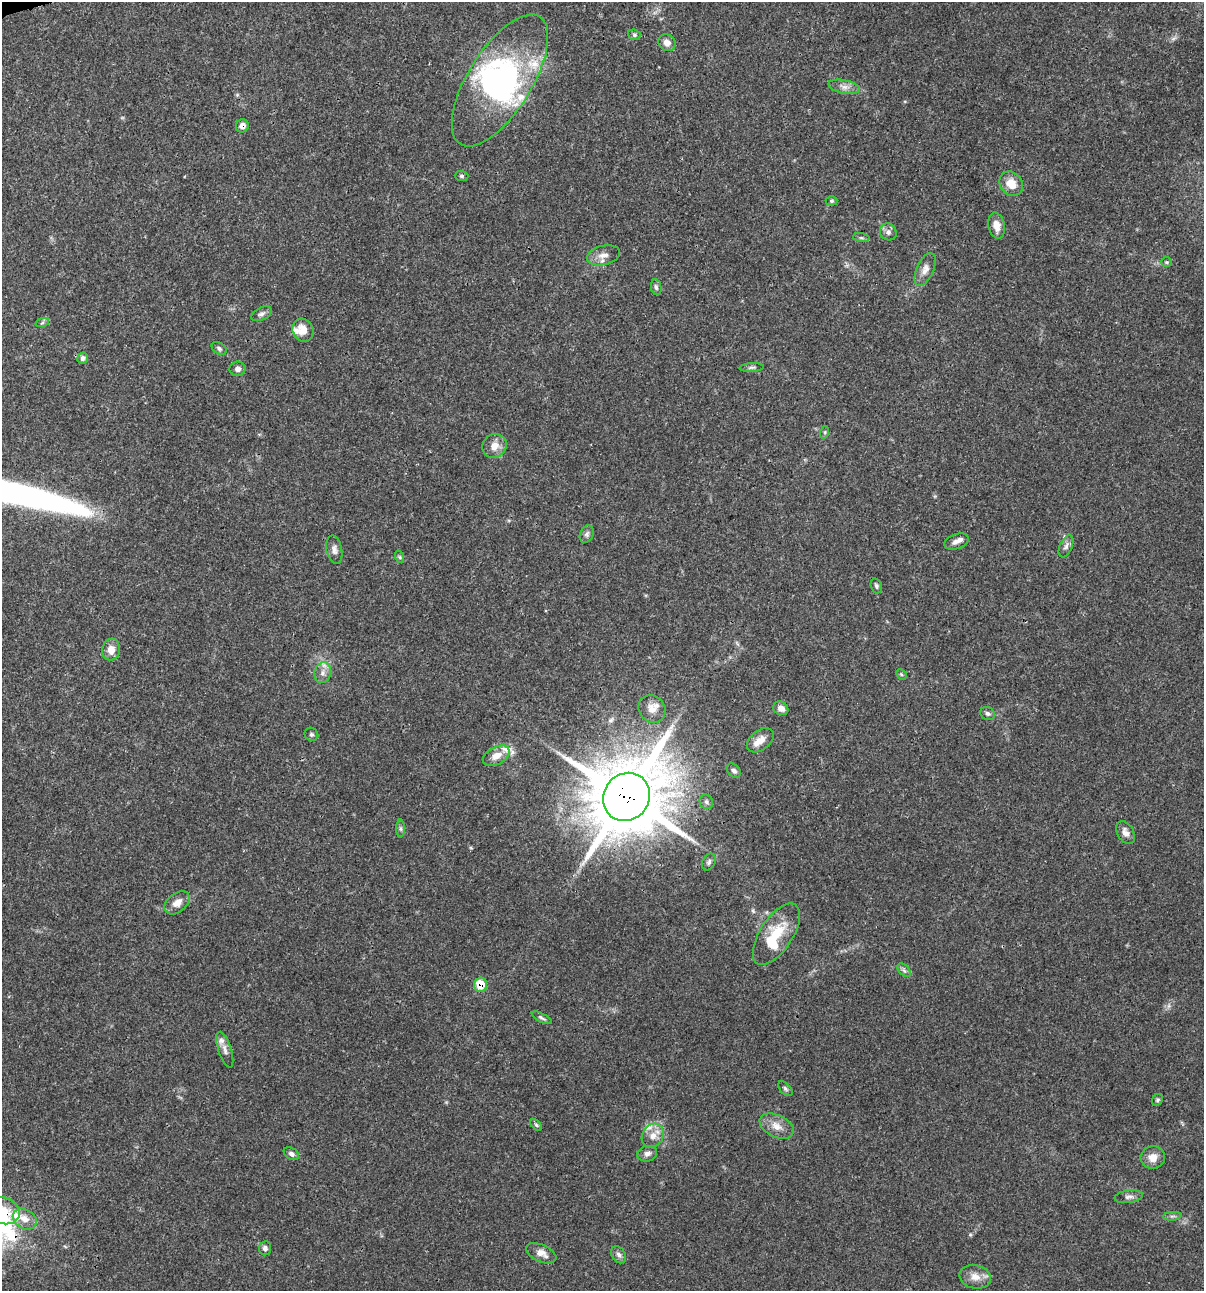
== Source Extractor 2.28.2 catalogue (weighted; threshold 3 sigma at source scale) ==
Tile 11 of 4 x 4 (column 3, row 3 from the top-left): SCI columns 2509-3710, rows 1292-2580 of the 4962 x 5160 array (HDU 1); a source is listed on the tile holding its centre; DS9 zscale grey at full resolution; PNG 1206 x 1293 px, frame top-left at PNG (2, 2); each listed source drawn as its Kron ellipse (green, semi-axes under 4 px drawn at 4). Shown black and unused: <1% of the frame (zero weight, under 3 of 4 exposures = <1% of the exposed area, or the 3 px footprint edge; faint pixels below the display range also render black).
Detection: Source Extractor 2.28.2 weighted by HDU 2 'WHT'; one run over the whole footprint, this tile lists its part. Background 0.0315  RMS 0.002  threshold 0.00908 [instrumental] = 3 sigma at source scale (4.5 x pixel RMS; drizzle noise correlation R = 1.50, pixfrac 1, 0.0396/0.0396 arcsec/px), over >= 5 px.
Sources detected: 82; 4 inside a brighter object's white glare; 1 long thin detection or spike segment (spike, bleed or trail) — neither listed nor drawn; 10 inside a brighter listed object's ellipse — not listed separately; the other 67 listed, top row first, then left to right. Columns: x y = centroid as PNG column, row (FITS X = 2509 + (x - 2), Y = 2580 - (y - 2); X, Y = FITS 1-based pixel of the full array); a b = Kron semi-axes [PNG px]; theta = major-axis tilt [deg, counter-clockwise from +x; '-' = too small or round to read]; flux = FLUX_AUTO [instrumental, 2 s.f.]
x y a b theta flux
634 35 6 5 - 0.37
667 43 9 8 - 1.2
500 80 75 32 58 31
844 87 16 6 -11 1.3
242 126 7 6 - 1.3
462 176 7 5 -1 0.37
1011 184 13 11 -50 3
831 201 6 4 1 0.29
997 226 13 8 -78 1.9
888 232 9 8 - 0.85
861 238 8 4 -8 0.36
604 255 17 9 12 1.7
1167 262 5 4 - 0.27
925 270 17 8 66 1.5
656 287 8 5 -79 0.44
262 314 11 6 25 0.7
42 323 7 4 19 0.38
303 330 12 10 -63 2.4
219 348 8 5 -31 0.48
83 358 5 5 - 0.7
752 368 12 4 3 0.51
238 369 8 7 - 0.78
825 432 6 4 72 0.27
494 446 13 11 35 2.1
587 534 9 6 63 0.62
957 541 13 7 19 1
1066 546 11 6 68 0.77
334 550 14 7 -78 1.1
400 557 6 4 -71 0.29
876 586 7 5 -71 0.43
111 650 11 9 82 2
323 673 10 8 77 1.2
901 674 6 4 -45 0.31
781 708 8 6 -30 1.2
652 709 14 13 - 2
987 714 8 6 -26 0.59
311 734 7 6 - 0.47
760 740 15 9 37 1.9
496 756 14 8 28 2.1
734 771 8 5 -45 0.57
627 797 25 23 51 1700
706 802 7 6 - 0.49
401 829 9 4 -90 0.42
1126 833 12 8 -59 1.2
709 862 9 6 63 0.55
177 903 14 9 39 1.7
776 934 35 16 57 6.6
904 970 8 5 -46 0.51
481 985 7 6 - 4.7
542 1018 11 4 -28 0.45
225 1050 19 6 -72 1.1
785 1089 9 5 -46 0.44
1157 1100 6 5 - 0.37
536 1125 7 4 -45 0.34
777 1126 18 11 -26 2.2
653 1136 12 10 56 1.8
291 1154 8 5 -31 0.68
647 1154 10 7 15 0.89
1153 1157 12 11 - 2
1129 1197 14 6 7 0.86
3 1211 17 13 -20 4.1
1172 1216 9 3 4 0.43
25 1219 12 9 -32 1.9
265 1248 7 6 - 0.62
541 1253 16 8 -24 1.7
619 1255 9 6 -56 0.73
975 1277 16 11 -13 2.1
Overlapping masked pixels (flux is a lower limit): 4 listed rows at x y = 242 126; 627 797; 481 985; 3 1211
Isophote crosses this tile's border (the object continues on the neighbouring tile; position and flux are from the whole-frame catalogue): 1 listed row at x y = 3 1211